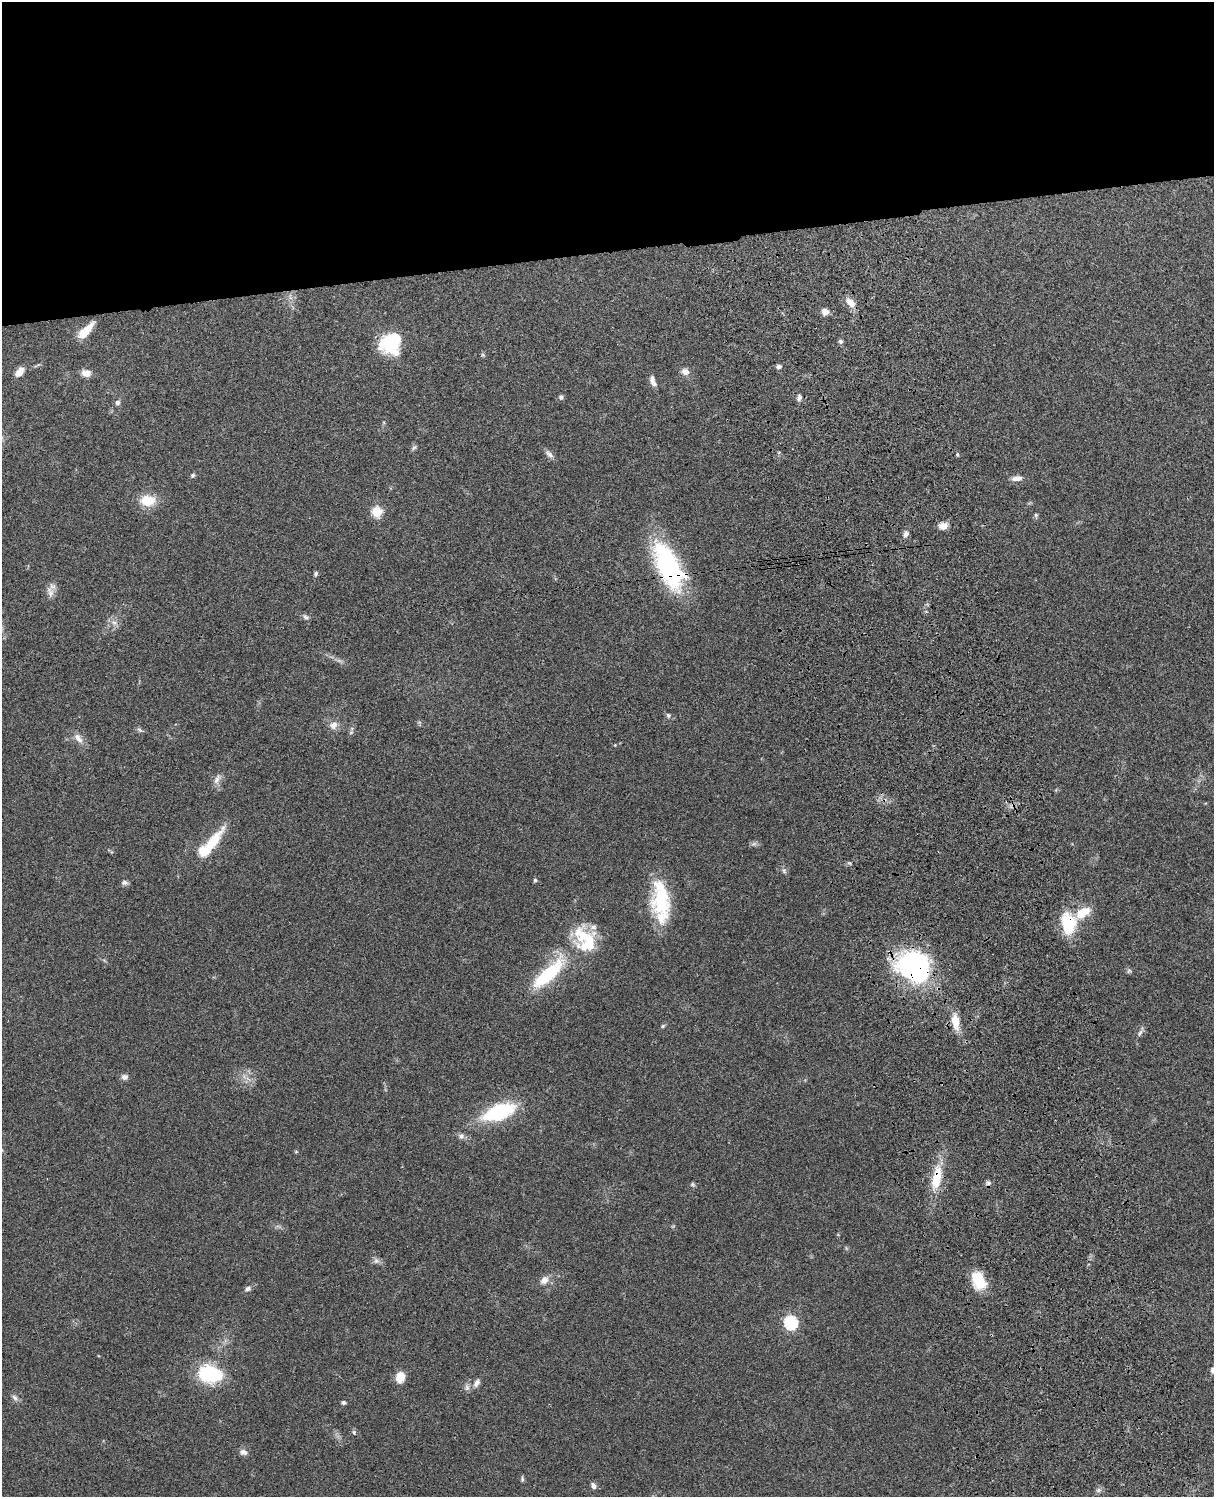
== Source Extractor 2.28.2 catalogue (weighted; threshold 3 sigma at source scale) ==
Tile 2 of 4 x 3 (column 2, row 1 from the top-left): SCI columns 1331-2542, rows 3156-4650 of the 5088 x 4928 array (HDU 1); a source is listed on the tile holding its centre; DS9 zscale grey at full resolution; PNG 1216 x 1499 px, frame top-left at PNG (2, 2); no overlay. Shown black and unused: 17% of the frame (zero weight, under 3 of 4 exposures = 6% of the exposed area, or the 3 px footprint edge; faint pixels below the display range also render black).
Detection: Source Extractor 2.28.2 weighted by HDU 2 'WHT'; one run over the whole footprint, this tile lists its part. Background 0.0884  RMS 0.0061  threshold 0.0275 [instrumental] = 3 sigma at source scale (4.5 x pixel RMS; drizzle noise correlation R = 1.50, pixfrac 1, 0.05/0.05 arcsec/px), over >= 5 px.
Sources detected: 79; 1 cosmic-ray / hot-pixel residue — not listed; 4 inside a brighter listed object's ellipse — not listed separately; the other 74 listed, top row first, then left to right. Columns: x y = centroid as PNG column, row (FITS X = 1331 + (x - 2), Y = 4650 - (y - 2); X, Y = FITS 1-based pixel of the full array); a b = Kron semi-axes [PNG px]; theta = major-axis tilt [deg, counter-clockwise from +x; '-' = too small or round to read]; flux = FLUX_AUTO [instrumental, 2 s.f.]
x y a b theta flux
850 302 15 8 -44 5.3
825 312 7 6 - 4.8
85 332 18 7 47 13
841 341 6 6 - 1.3
391 343 21 18 40 46
483 355 6 4 -18 0.74
779 366 7 5 43 1.4
20 372 12 7 55 5.2
685 372 10 8 -26 3.5
86 373 9 7 -4 5.7
653 381 13 6 -69 3.4
561 397 6 6 - 1.4
799 398 8 6 75 1.9
117 402 6 6 - 1.8
414 447 8 5 52 1.2
549 454 13 6 -38 2.5
957 454 5 4 - 0.8
193 475 6 5 - 1.2
1017 478 13 6 7 3.6
148 501 19 13 -2 13
377 512 5 5 - 40
1036 515 6 5 - 0.9
943 526 9 8 - 4.7
906 534 8 6 59 2.2
668 566 47 21 -64 96
316 573 6 5 - 1.1
50 592 17 8 -75 4
306 617 8 5 -27 1.4
114 622 10 7 -47 2.9
668 715 7 5 -72 1.2
333 725 12 10 44 4
140 730 9 4 -35 1.2
351 732 6 4 20 0.8
78 738 16 8 -50 4.4
217 779 15 7 61 3.3
213 840 39 13 53 17
754 844 7 4 19 1.3
203 851 6 6 - 29
784 871 8 6 -87 1.4
535 880 5 5 - 0.91
124 882 8 6 -1 1.8
661 898 48 20 -90 39
1083 912 20 11 31 11
1068 923 23 15 -83 27
583 935 29 25 -70 23
913 966 41 33 -35 91
1129 971 7 5 54 1.1
548 974 50 15 43 40
955 1021 17 8 -82 10
663 1026 6 5 - 0.85
1140 1033 10 5 58 1.8
125 1077 8 7 - 2.3
499 1112 36 15 20 46
461 1136 8 7 - 2
937 1178 31 11 78 18
988 1183 7 6 - 1.5
692 1184 6 5 - 1
376 1261 8 8 - 1.9
544 1280 11 8 42 4.1
978 1280 21 14 -66 17
248 1289 9 6 35 1.8
791 1322 6 6 - 85
1213 1370 8 6 60 2.4
210 1374 24 17 -14 39
400 1377 10 8 82 9.3
477 1383 11 7 59 2.9
467 1387 9 6 -89 1.9
15 1398 10 6 -45 1.9
343 1402 5 4 - 1.4
354 1432 7 5 -70 1
243 1452 10 7 -14 2.6
522 1479 7 5 -89 1
593 1486 8 5 -66 2.1
1098 1490 7 4 71 1.3
Overlapping masked pixels (flux is a lower limit): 4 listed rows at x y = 668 566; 1068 923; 913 966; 937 1178
Isophote crosses this tile's border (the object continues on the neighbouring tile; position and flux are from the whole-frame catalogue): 1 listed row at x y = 1213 1370